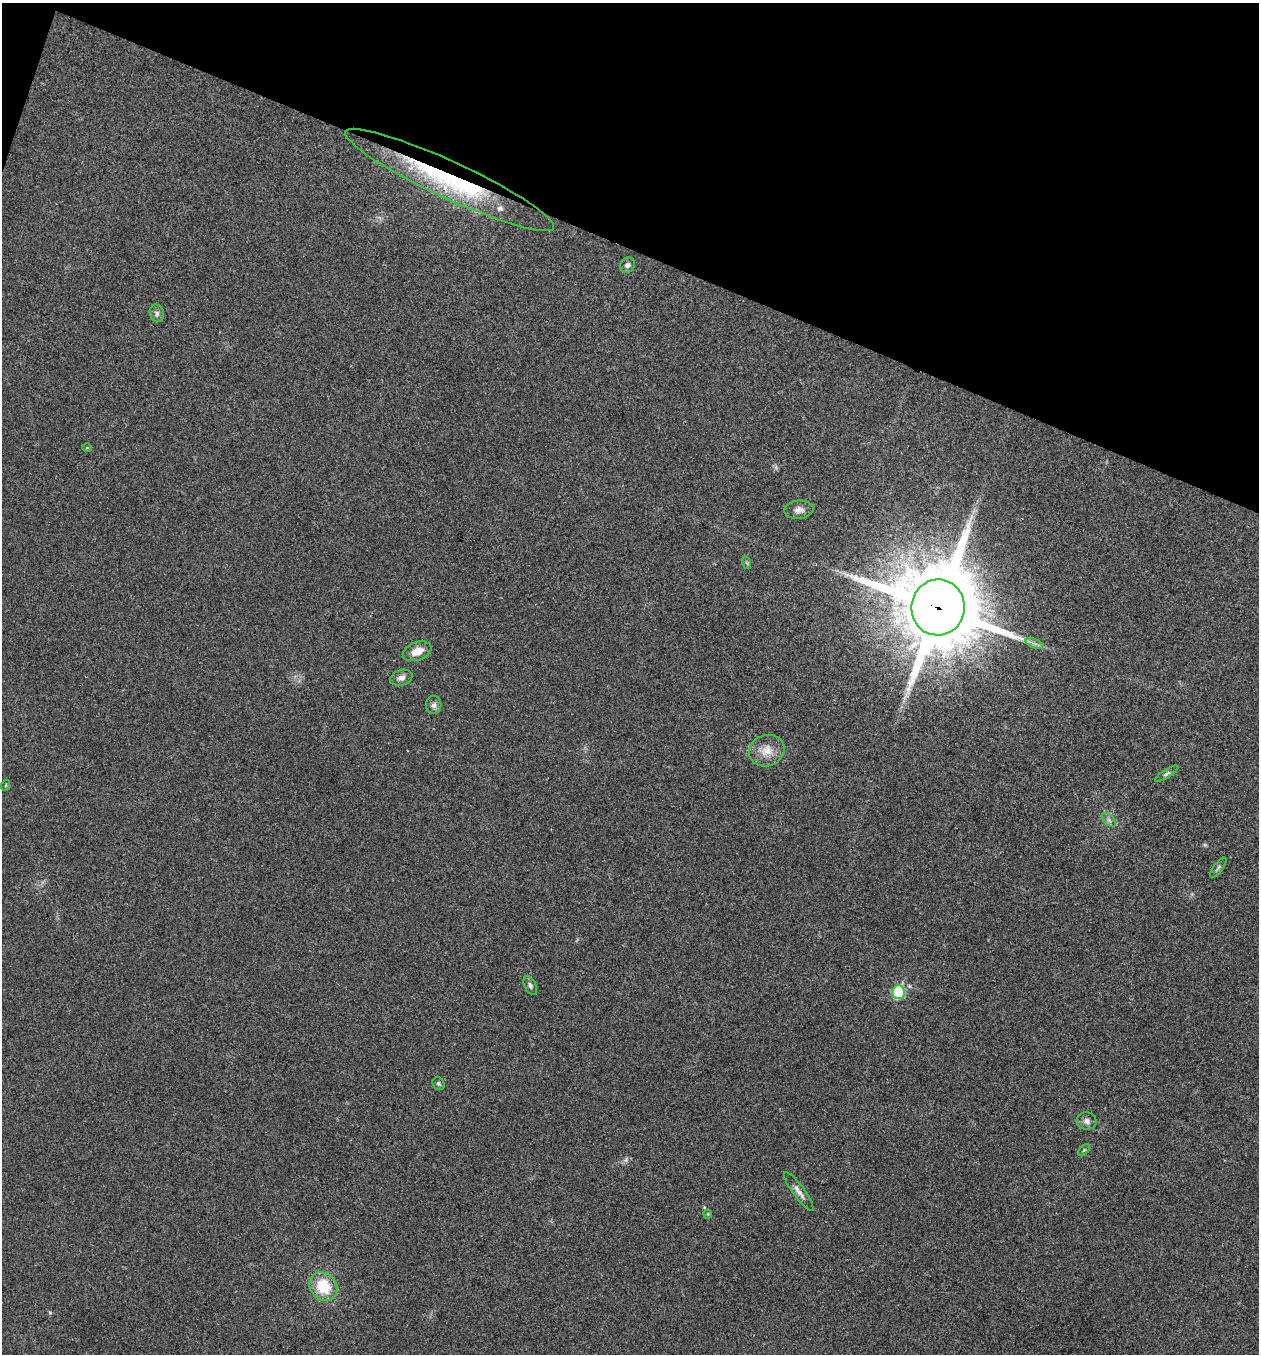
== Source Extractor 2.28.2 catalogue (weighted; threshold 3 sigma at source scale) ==
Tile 2 of 4 x 4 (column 2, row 1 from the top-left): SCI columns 1394-2650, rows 4063-5414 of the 5431 x 5417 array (HDU 1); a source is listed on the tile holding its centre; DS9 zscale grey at full resolution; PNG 1261 x 1356 px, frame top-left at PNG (2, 3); each listed source drawn as its Kron ellipse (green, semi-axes under 4 px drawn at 4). Shown black and unused: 19% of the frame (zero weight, under 3 of 4 exposures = <1% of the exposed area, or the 3 px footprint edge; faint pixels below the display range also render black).
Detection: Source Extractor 2.28.2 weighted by HDU 2 'WHT'; one run over the whole footprint, this tile lists its part. Background 0.0238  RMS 0.0041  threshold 0.0184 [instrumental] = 3 sigma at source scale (4.5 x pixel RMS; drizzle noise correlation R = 1.50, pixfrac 1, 0.05/0.05 arcsec/px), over >= 5 px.
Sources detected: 25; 1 inside a brighter listed object's ellipse — not listed separately; the other 24 listed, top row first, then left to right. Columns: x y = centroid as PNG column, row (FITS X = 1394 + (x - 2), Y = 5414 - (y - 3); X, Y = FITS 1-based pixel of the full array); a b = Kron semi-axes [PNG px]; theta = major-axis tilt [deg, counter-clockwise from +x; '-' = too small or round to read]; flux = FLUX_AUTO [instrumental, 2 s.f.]
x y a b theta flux
450 180 115 18 -25 62
627 265 8 7 - 1.4
157 313 9 7 -70 1.3
87 448 5 3 - 0.42
799 510 14 9 6 2.5
747 563 6 4 -71 0.58
938 607 28 26 83 5200
1035 644 9 4 -19 1.2
417 651 15 9 20 5
401 678 11 7 17 2.3
434 705 9 7 88 1.6
767 751 18 15 20 6.1
1167 774 13 4 32 1
6 785 5 3 - 0.37
1109 820 8 5 -45 1.1
1218 868 12 4 52 0.94
530 985 10 6 -63 1.2
898 992 7 6 - 23
438 1084 7 5 -56 0.82
1087 1121 10 8 -13 1.9
1084 1150 7 4 45 0.58
799 1192 23 6 -54 2.6
708 1214 4 4 - 0.44
323 1287 15 13 -50 14
Overlapping masked pixels (flux is a lower limit): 2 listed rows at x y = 450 180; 938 607